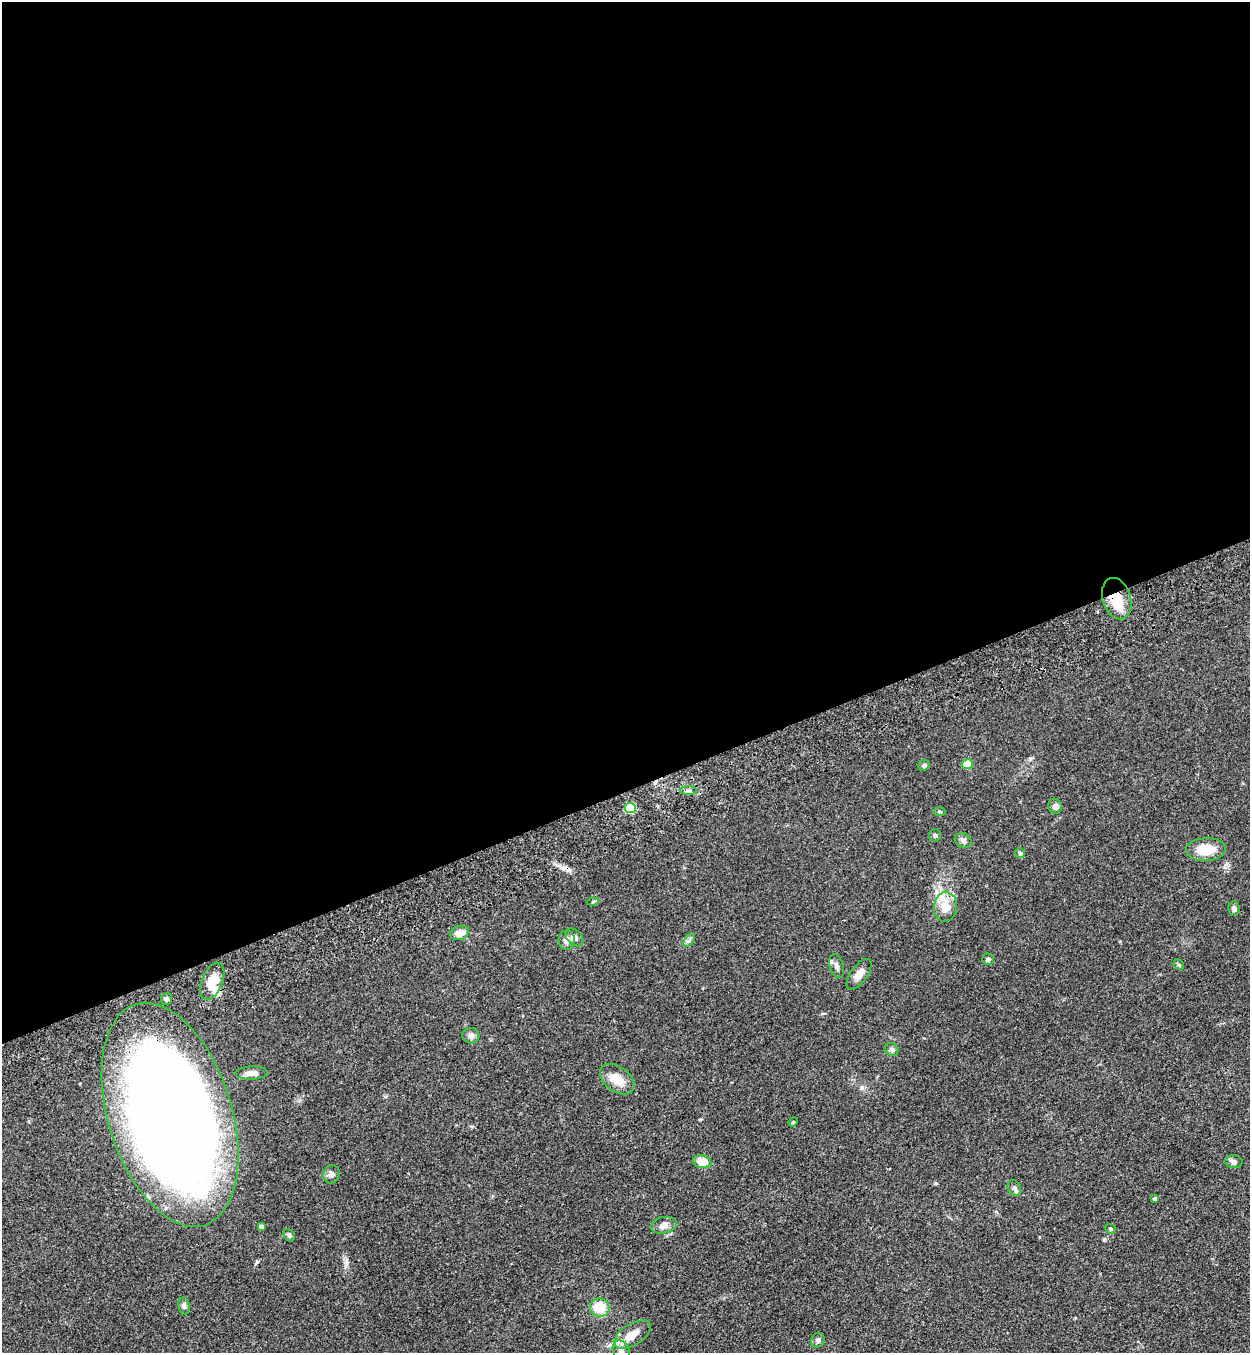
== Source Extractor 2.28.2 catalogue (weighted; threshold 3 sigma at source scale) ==
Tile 2 of 4 x 4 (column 2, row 1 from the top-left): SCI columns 1452-2699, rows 4166-5516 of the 5523 x 5630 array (HDU 1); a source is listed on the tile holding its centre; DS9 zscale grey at full resolution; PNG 1252 x 1355 px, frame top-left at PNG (2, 2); each listed source drawn as its Kron ellipse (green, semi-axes under 4 px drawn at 4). Shown black and unused: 58% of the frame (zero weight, under 3 of 4 exposures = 6% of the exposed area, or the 3 px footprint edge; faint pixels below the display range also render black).
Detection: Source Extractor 2.28.2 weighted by HDU 2 'WHT'; one run over the whole footprint, this tile lists its part. Background 0.0595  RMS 0.0065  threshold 0.0292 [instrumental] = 3 sigma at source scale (4.5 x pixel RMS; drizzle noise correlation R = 1.50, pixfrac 1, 0.05/0.05 arcsec/px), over >= 5 px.
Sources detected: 49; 2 inside a brighter object's white glare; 1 cosmic-ray / hot-pixel residue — neither listed nor drawn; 2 inside a brighter listed object's ellipse — not listed separately; the other 44 listed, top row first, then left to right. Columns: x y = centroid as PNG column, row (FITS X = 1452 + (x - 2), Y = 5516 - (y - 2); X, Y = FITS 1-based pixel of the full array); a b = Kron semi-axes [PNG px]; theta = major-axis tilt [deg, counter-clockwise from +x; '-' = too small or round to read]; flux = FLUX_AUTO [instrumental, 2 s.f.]
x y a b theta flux
1117 599 21 14 -73 15
967 764 5 5 - 16
924 765 6 5 - 1.3
689 791 8 4 0 1.3
1055 806 8 6 -73 2.2
630 808 5 5 - 43
939 812 6 3 -2 0.8
935 835 6 6 - 1.2
963 840 9 7 -26 2
1206 850 20 11 3 14
1020 853 5 5 - 0.88
593 901 6 4 3 0.8
945 907 15 11 85 9.4
1234 909 7 5 -85 1.8
460 933 9 7 21 6.4
574 937 10 7 -46 3
567 940 10 8 -90 3.4
689 940 8 4 53 1.3
988 959 6 6 - 1.5
1179 965 6 4 -45 0.83
837 966 12 6 -75 2.6
859 974 18 8 54 5.1
212 981 20 10 68 13
166 999 6 5 - 1.7
471 1036 8 7 - 2.4
892 1049 7 6 - 1.6
251 1073 16 6 2 4.5
617 1079 19 12 -37 9.7
170 1115 116 62 -73 990
793 1122 5 4 - 0.62
702 1162 9 6 -12 9.4
1234 1162 9 6 -8 1.9
331 1174 9 8 - 2.3
1014 1188 8 6 -66 2.2
1155 1198 4 4 - 1.2
664 1225 13 8 13 3.9
261 1226 4 4 - 1.9
1110 1229 5 4 - 0.89
289 1235 7 5 -51 1.4
184 1306 8 5 -80 1.5
600 1308 10 9 - 13
633 1334 21 10 32 8.8
818 1340 7 6 - 1.6
621 1351 10 8 -65 3.2
Overlapping masked pixels (flux is a lower limit): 2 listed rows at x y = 1117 599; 170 1115
Isophote crosses this tile's border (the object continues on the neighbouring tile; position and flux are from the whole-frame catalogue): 1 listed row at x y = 621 1351
Unlisted compact peaks at least as high as the median listed source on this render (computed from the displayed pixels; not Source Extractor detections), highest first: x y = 936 1183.